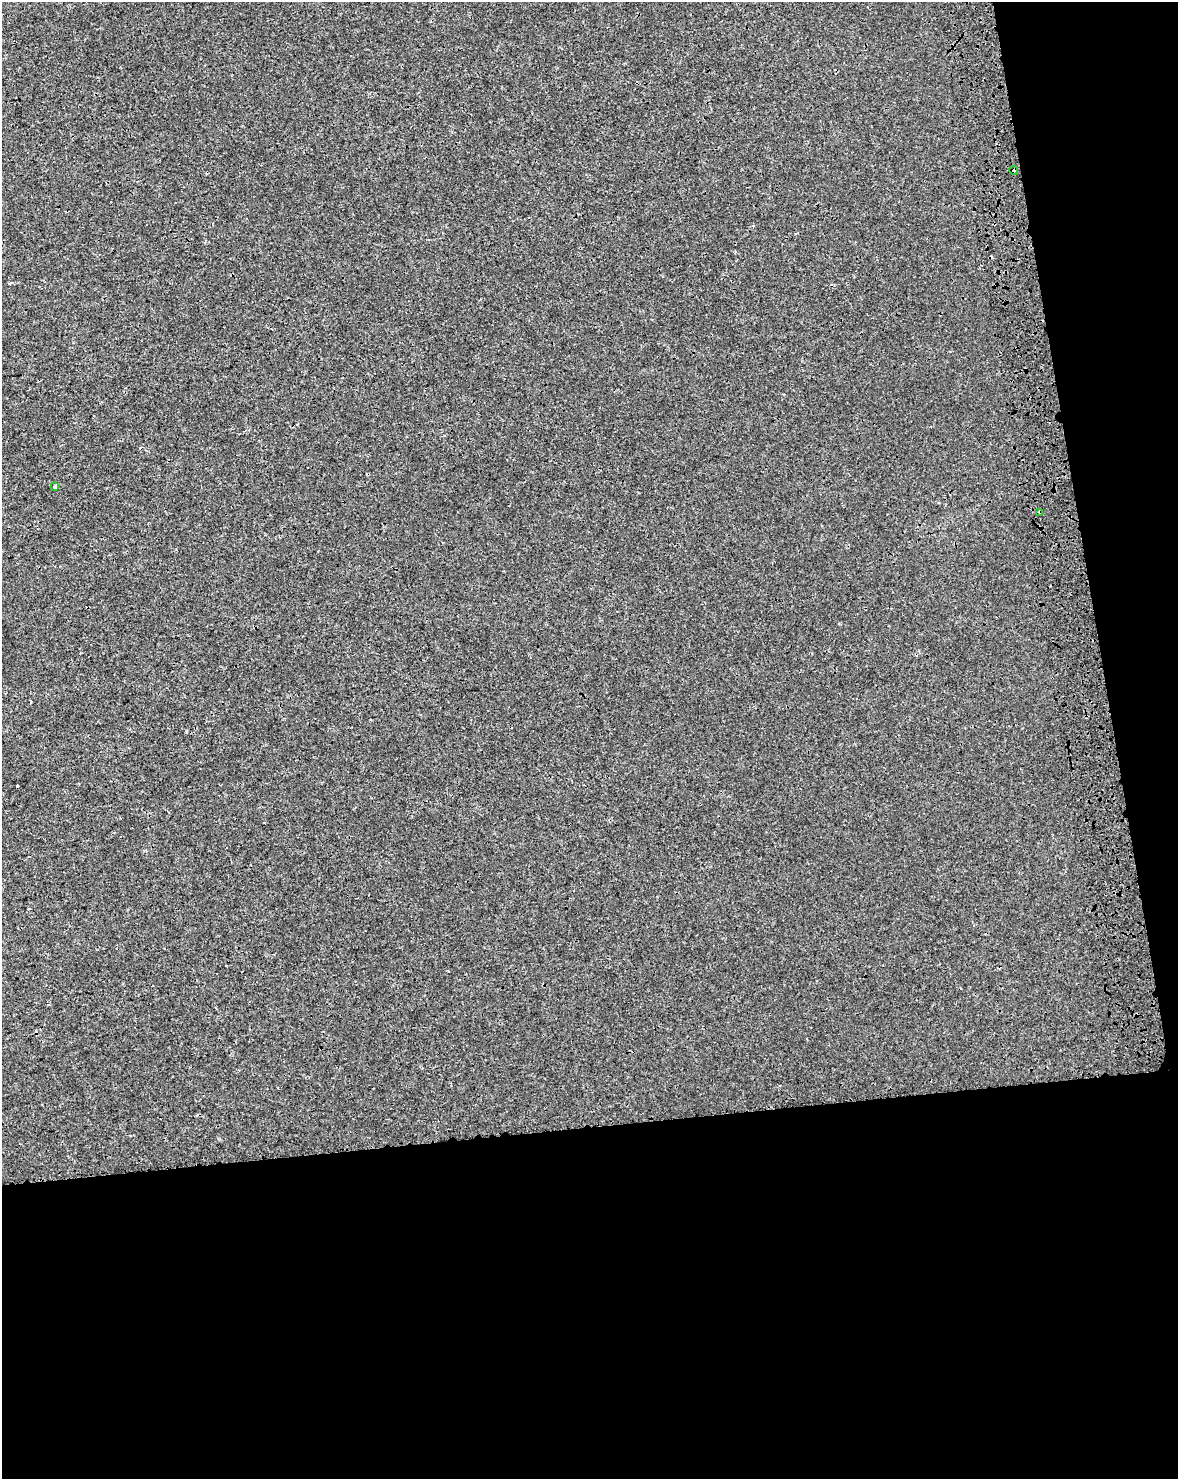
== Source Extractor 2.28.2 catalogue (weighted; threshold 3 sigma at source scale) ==
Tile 12 of 4 x 3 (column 4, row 3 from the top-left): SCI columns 3650-4825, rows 48-1524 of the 4950 x 4571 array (HDU 1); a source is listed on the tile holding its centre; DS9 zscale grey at full resolution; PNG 1180 x 1481 px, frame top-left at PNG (2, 2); each listed source drawn as its Kron ellipse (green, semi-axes under 4 px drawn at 4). Shown black and unused: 30% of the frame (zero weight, under 3 of 4 exposures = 7% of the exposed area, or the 3 px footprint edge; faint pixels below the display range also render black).
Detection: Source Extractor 2.28.2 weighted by HDU 2 'WHT'; one run over the whole footprint, this tile lists its part. Background 1.67e-04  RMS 0.0017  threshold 0.00749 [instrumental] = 3 sigma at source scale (4.5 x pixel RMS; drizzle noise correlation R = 1.50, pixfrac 1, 0.0396/0.0396 arcsec/px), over >= 5 px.
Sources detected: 5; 2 cosmic-ray / hot-pixel residue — neither listed nor drawn; the other 3 listed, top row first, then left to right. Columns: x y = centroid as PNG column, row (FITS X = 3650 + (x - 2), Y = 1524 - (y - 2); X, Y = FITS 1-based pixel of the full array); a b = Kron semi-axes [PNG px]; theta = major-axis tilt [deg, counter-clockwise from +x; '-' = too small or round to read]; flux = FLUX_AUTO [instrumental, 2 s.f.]
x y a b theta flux
1013 170 4 4 - 1.1
55 487 3 3 - 0.52
1040 512 4 2 - 0.14
Overlapping masked pixels (flux is a lower limit): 2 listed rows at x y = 1013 170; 1040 512